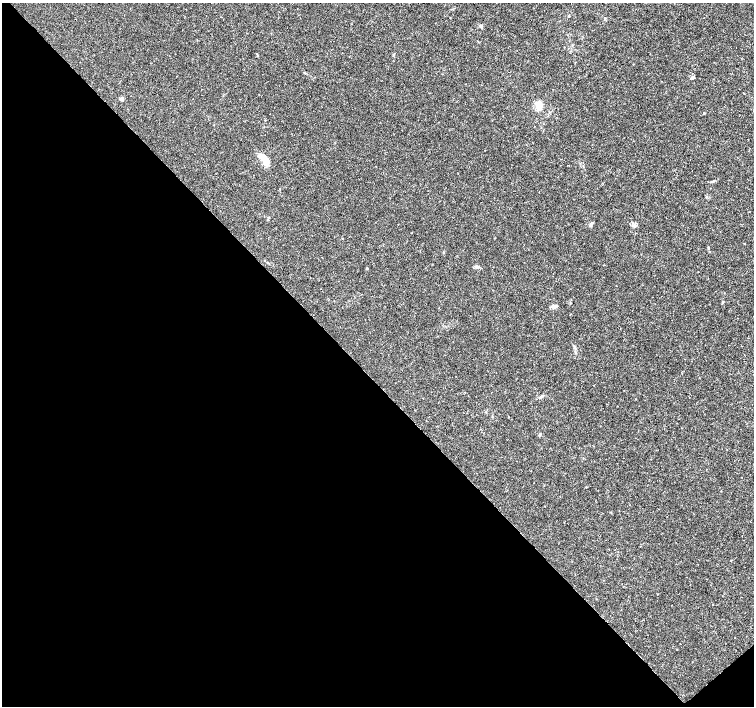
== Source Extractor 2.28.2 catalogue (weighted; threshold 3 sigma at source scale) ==
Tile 14 of 4 x 4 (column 2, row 4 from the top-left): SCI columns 1505-3008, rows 151-1557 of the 6022 x 5995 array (HDU 1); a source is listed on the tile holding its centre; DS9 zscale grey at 2 x 2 block average (1 PNG px = mean of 2 x 2 image px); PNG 756 x 708 px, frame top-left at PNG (2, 3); no overlay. Shown black and unused: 47% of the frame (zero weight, under 3 of 4 exposures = <1% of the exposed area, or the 3 px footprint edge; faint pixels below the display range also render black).
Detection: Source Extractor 2.28.2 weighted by HDU 2 'WHT'; one run over the whole footprint, this tile lists its part. Background 0.00168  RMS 9.3e-04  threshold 0.00418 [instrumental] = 3 sigma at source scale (4.5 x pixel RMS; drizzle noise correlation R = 1.50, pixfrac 1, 0.0396/0.0396 arcsec/px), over >= 5 px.
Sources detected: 17; all 17 listed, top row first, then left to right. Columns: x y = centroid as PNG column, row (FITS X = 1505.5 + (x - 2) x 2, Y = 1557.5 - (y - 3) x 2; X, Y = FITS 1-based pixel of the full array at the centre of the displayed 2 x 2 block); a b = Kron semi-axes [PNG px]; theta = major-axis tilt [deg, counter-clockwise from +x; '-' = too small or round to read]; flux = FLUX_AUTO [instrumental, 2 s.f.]
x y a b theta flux
568 16 3 2 - 0.15
605 18 3 2 - 0.13
481 26 4 3 - 0.24
692 78 4 4 - 0.39
121 99 4 3 - 0.46
539 105 6 4 78 3.2
704 113 3 2 - 0.18
265 161 13 5 -52 3.9
713 181 6 3 19 0.3
591 224 6 2 65 0.29
708 247 5 2 - 0.14
443 252 3 2 - 0.15
367 269 2 2 - 0.19
554 306 7 3 15 0.66
575 348 4 2 - 0.24
541 397 6 3 30 0.4
540 434 4 2 - 0.19
Diffuse or blended objects may show on this block-average render without a row.